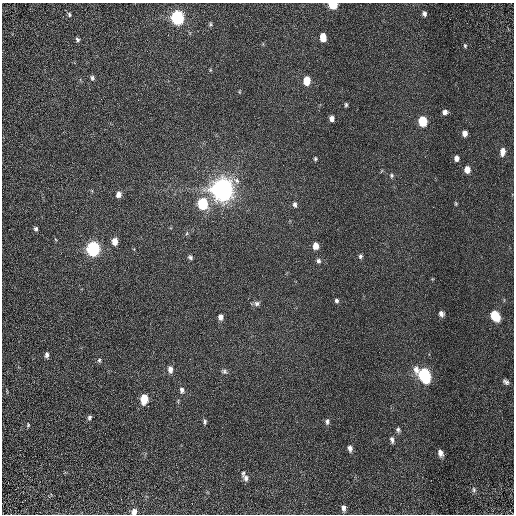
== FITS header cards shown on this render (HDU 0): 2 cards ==
NAXIS1  =                  512 / Required FITS header
NAXIS2  =                  512 / Required FITS header

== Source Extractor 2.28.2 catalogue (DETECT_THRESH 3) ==
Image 512 x 512 px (HDU 0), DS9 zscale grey, 1 PNG px = 1 image px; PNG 516 x 516 px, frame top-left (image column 1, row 512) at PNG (2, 3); no overlay
Background 1.48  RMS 0.66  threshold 1.99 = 3 sigma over >= 5 px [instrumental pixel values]
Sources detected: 62; all 62 listed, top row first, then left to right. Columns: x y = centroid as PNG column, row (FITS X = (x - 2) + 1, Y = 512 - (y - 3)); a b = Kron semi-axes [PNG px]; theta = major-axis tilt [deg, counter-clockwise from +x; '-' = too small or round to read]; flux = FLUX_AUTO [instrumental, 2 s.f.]
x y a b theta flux
333 5 6 5 - 2000
424 14 5 4 - 130
69 15 6 5 - 75
177 18 7 6 - 8200
210 24 5 5 - 67
323 37 6 5 - 680
77 39 5 5 - 85
465 46 6 4 -75 64
210 70 6 3 72 44
92 78 7 5 -77 100
307 81 7 6 - 730
346 105 5 4 - 64
445 112 6 5 - 160
331 118 5 5 - 200
423 121 7 6 - 1600
464 133 6 5 - 250
502 152 9 5 82 280
456 158 6 5 - 190
315 159 5 4 - 64
467 170 6 5 - 380
391 175 6 6 - 84
236 180 11 7 -41 240
222 190 8 7 - 56000
118 194 7 6 - 250
203 204 7 6 - 3200
295 204 7 5 -77 120
456 204 5 4 - 49
36 229 5 5 - 99
187 233 6 4 71 57
115 241 7 6 - 430
316 246 7 6 - 390
93 249 7 6 - 9600
360 256 7 5 77 100
190 257 6 4 -45 95
318 261 7 6 - 120
336 301 6 5 - 100
257 303 8 7 - 150
441 314 6 5 - 190
495 315 8 6 -61 1800
220 317 6 5 - 220
47 355 6 4 90 130
99 360 6 5 - 77
170 369 8 6 -84 250
416 369 13 7 -86 310
224 371 9 6 -26 110
424 375 9 6 -71 6900
506 382 8 6 -38 140
182 390 8 6 -78 160
144 399 7 5 84 1100
89 417 6 5 - 100
205 422 7 4 89 88
327 422 8 4 86 120
28 425 5 4 - 53
398 430 8 6 -67 110
392 440 8 5 -76 150
350 448 7 5 -76 180
440 453 7 5 -71 260
243 473 7 4 71 72
246 478 10 6 -66 170
474 490 8 5 -81 120
343 508 7 5 -80 190
134 512 6 5 - 270
At the frame edge (FLAGS 8, measured only in part): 2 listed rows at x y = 333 5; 134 512